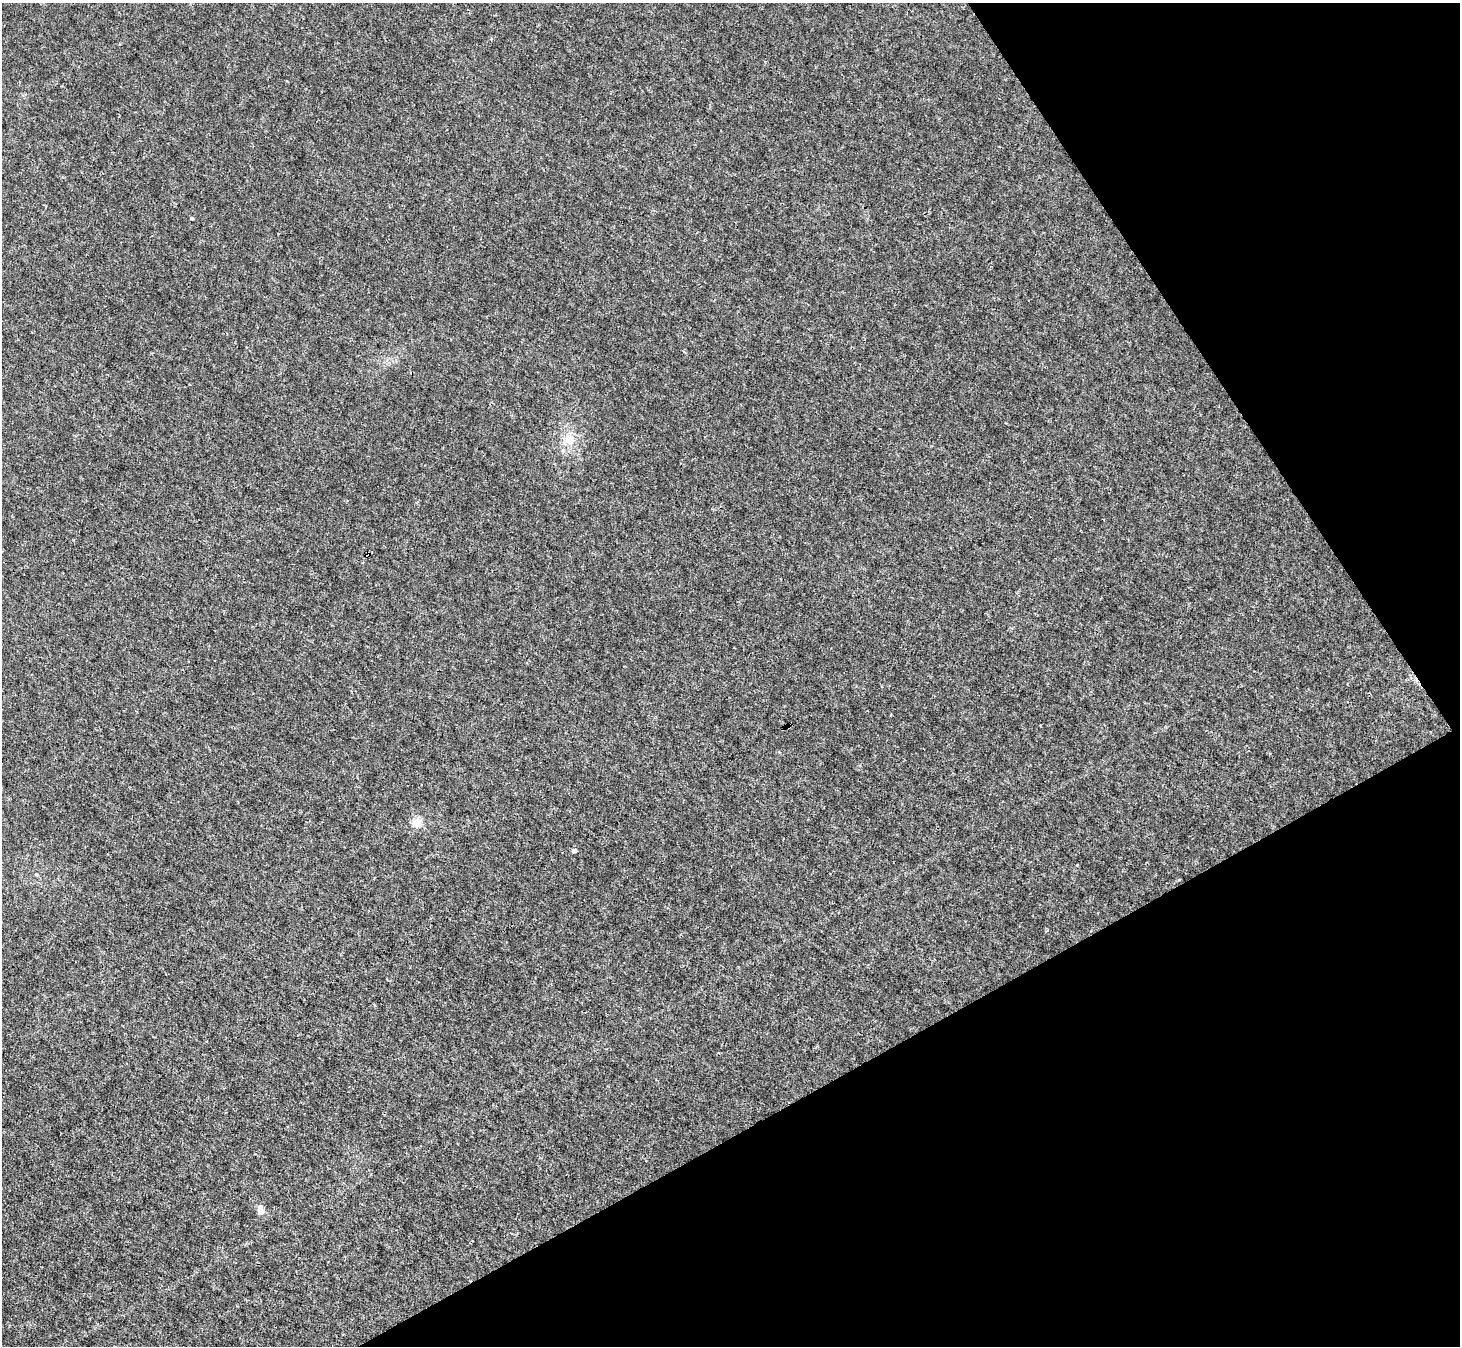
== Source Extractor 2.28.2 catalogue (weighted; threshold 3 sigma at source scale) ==
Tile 12 of 4 x 4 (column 4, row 3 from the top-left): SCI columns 4375-5832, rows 1637-2980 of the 5832 x 5824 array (HDU 1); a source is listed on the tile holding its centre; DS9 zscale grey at full resolution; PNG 1462 x 1348 px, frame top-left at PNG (2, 3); no overlay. Shown black and unused: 27% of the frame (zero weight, under 3 of 4 exposures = <1% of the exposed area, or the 3 px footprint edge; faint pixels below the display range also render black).
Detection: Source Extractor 2.28.2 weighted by HDU 2 'WHT'; one run over the whole footprint, this tile lists its part. Background 6.02e-04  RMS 0.0023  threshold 0.0104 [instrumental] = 3 sigma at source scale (4.5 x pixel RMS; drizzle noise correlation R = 1.50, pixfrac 1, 0.05/0.05 arcsec/px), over >= 5 px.
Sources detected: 8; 1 cosmic-ray / hot-pixel residue — not listed; the other 7 listed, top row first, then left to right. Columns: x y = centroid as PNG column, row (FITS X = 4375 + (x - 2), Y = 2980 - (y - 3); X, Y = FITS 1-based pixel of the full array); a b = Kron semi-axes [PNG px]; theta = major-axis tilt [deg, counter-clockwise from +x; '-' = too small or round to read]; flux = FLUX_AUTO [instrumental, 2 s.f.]
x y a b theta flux
192 218 4 3 - 0.33
568 440 15 15 - 3.5
788 727 4 3 - 0.18
417 823 12 12 - 2.1
574 851 5 4 - 0.9
1077 865 4 2 - 0.16
260 1210 8 5 -83 4.1
Overlapping masked pixels (flux is a lower limit): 1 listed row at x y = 788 727